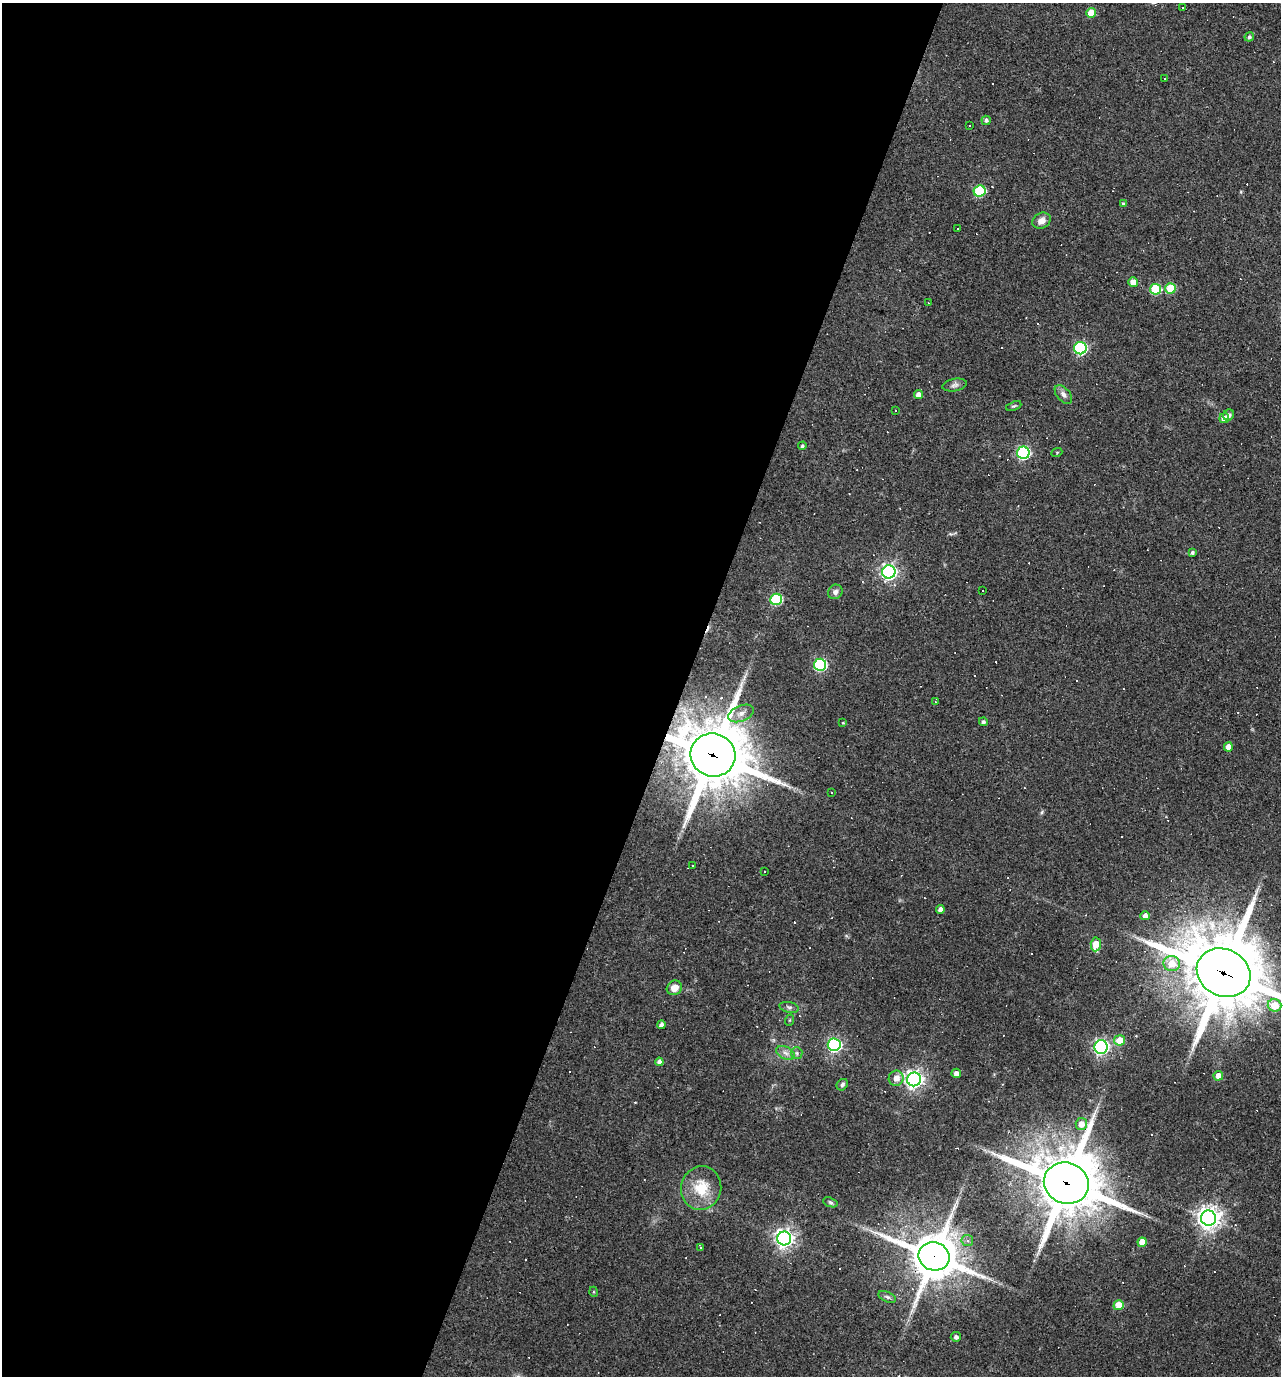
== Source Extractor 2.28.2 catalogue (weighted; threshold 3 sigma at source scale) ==
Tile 5 of 4 x 4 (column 1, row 2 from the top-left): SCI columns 134-1412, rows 2751-4124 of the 5514 x 5499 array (HDU 1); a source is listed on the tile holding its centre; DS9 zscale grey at full resolution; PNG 1283 x 1378 px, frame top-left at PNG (2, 3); each listed source drawn as its Kron ellipse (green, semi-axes under 4 px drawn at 4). Shown black and unused: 53% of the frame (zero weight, under 3 of 4 exposures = <1% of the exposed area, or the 3 px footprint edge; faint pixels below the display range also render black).
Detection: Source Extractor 2.28.2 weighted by HDU 2 'WHT'; one run over the whole footprint, this tile lists its part. Background 0.0693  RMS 0.0056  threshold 0.0251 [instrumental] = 3 sigma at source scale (4.5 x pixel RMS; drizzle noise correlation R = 1.50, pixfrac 1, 0.05/0.05 arcsec/px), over >= 5 px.
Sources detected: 114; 38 cosmic-ray / hot-pixel residue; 1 long thin detection or spike segment (spike, bleed or trail) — neither listed nor drawn; the other 75 listed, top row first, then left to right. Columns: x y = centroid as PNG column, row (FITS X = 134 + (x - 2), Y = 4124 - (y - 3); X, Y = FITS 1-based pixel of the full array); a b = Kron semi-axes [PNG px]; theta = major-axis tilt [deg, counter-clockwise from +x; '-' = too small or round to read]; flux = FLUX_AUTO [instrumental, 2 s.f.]
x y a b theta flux
1183 8 3 2 - 0.51
1091 13 5 5 - 10
1249 37 5 4 - 1.3
1164 79 3 3 - 0.6
986 120 4 4 - 1.5
969 125 2 2 - 0.44
980 191 6 5 - 43
1123 203 4 4 - 0.98
1042 221 9 7 30 3.7
958 229 2 2 - 0.46
1133 282 5 5 - 5.8
1171 288 5 5 - 19
1155 289 5 5 - 31
928 303 3 2 - 0.39
1080 348 6 6 - 80
955 385 12 6 10 2
1063 394 11 6 -50 2.5
918 395 4 4 - 3.2
1014 406 8 4 22 0.89
895 410 3 2 - 0.31
1228 415 6 5 - 1.8
1224 418 5 5 - 5.6
802 446 4 4 - 1.1
1057 452 5 3 - 0.54
1023 453 6 6 - 83
1192 552 4 3 - 1.2
889 572 6 6 - 170
983 590 3 3 - 2.1
835 592 7 7 - 2.1
776 599 6 5 - 45
820 665 6 6 - 70
935 702 3 3 - 0.37
741 713 13 7 23 4.2
983 722 4 4 - 1.2
843 723 4 3 - 0.44
1228 747 4 4 - 4.8
713 755 22 21 - 4100
831 792 2 2 - 0.41
693 866 3 3 - 3.4
765 871 3 2 - 0.4
940 909 4 4 - 2.9
1145 916 5 4 - 2.8
1096 944 7 5 86 10
1172 963 8 7 - 10
1224 973 28 23 -27 5900
674 988 8 7 - 5.5
1275 1005 7 6 - 13
789 1007 10 5 -12 1.6
790 1020 6 3 71 0.55
661 1025 4 4 - 1.9
1119 1040 5 5 - 10
834 1045 6 6 - 120
1101 1047 7 6 - 160
785 1053 10 6 -27 2.6
797 1053 6 5 - 1.2
659 1062 4 4 - 2.5
956 1073 5 4 - 3.2
1218 1076 5 4 - 4.3
896 1078 8 7 - 4.4
914 1079 7 7 - 260
842 1085 6 5 - 1.3
1081 1124 6 6 - 4.9
1066 1183 23 20 -20 3900
701 1188 22 20 76 17
830 1202 7 4 -20 1
1209 1218 7 7 - 440
784 1238 7 7 - 280
967 1241 5 5 - 1.7
1142 1242 5 4 - 5.6
700 1247 4 2 - 0.81
934 1256 16 14 -20 2300
594 1292 5 3 - 0.49
887 1297 9 5 -24 1.3
1119 1305 5 5 - 15
956 1337 5 5 - 1.8
Overlapping masked pixels (flux is a lower limit): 4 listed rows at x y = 713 755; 1224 973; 1066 1183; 934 1256
Isophote crosses this tile's border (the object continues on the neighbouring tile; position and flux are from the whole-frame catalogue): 1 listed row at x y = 1224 973